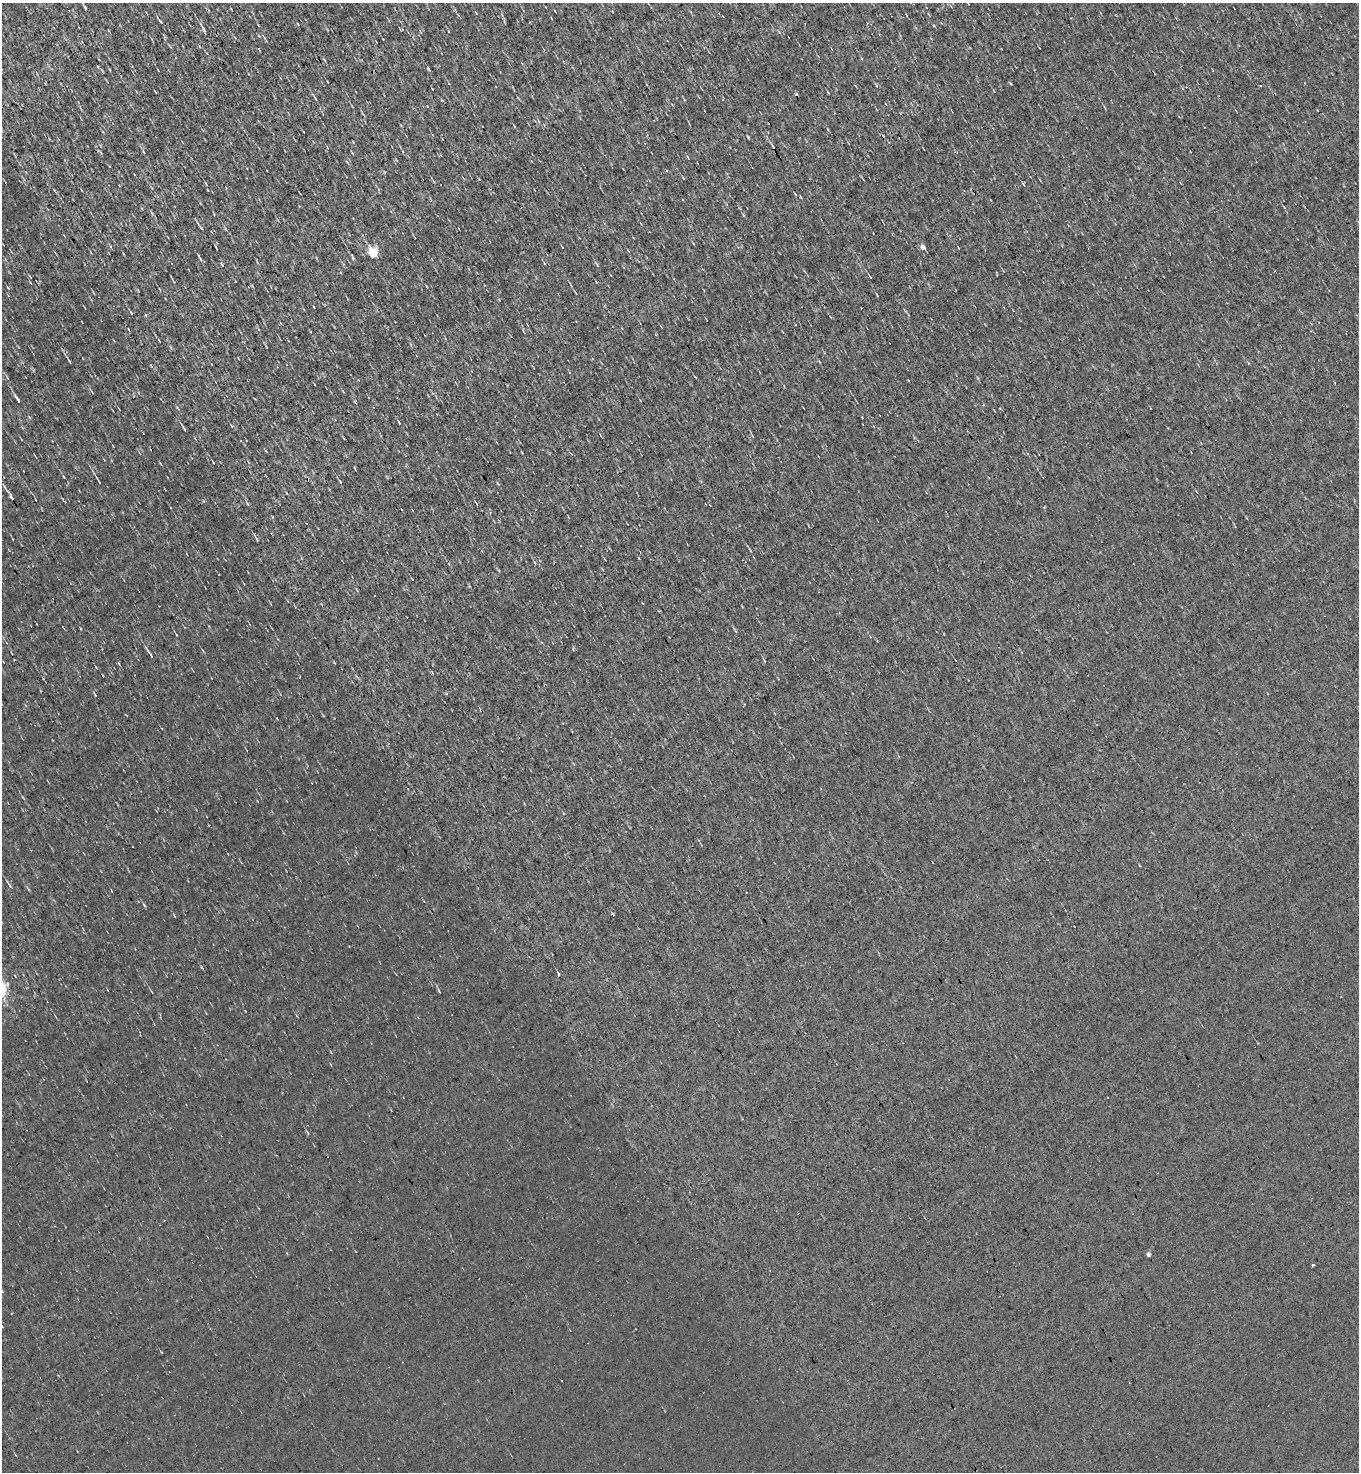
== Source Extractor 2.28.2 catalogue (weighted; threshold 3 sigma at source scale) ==
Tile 11 of 4 x 4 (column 3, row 3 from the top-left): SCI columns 3006-4362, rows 1471-2940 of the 5869 x 5879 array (HDU 1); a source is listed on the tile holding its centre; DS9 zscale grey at full resolution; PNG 1361 x 1474 px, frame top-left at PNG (2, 3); no overlay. Shown black and unused: <1% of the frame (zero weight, under 3 of 4 exposures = <1% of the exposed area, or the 3 px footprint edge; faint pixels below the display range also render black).
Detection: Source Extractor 2.28.2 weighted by HDU 2 'WHT'; one run over the whole footprint, this tile lists its part. Background -1.16e-04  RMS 0.043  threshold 0.194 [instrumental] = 3 sigma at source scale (4.5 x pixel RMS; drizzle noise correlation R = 1.50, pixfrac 1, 0.05/0.05 arcsec/px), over >= 5 px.
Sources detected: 78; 5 cosmic-ray / hot-pixel residue — not listed; the other 73 listed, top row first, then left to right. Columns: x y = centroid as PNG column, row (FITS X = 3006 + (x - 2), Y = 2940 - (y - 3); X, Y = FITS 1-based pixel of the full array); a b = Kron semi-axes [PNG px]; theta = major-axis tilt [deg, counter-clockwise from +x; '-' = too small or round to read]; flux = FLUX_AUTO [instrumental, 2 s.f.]
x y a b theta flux
85 8 5 3 - 6.3
555 11 4 2 - 2.9
160 21 7 3 -51 6.8
298 24 3 2 - 3
203 29 16 3 -58 17
259 36 5 3 - 3.6
429 69 7 3 -55 7
158 70 3 2 - 2.9
1212 70 3 2 - 2.8
1274 94 4 3 - 4.8
315 98 5 3 - 3.9
427 106 3 2 - 2.7
402 151 5 3 - 3.8
143 152 6 3 -78 5.5
109 166 4 2 - 3
206 184 4 3 - 3.8
379 190 5 3 - 4.5
64 236 5 2 - 2.9
414 237 7 2 -55 3.8
110 246 5 3 - 4.5
562 247 4 2 - 2.8
923 247 5 3 - 69
373 253 6 5 - 260
200 259 9 3 -54 8.4
353 259 3 3 - 28
597 265 7 3 -56 6.4
30 277 4 2 - 2.9
870 277 4 2 - 3.9
173 281 6 2 -55 5.8
8 288 4 3 - 3.3
877 295 4 2 - 3
314 307 3 2 - 3.3
131 313 5 3 - 5.5
159 341 6 2 -56 4.3
266 346 5 2 - 4.9
69 361 6 2 -61 6
91 390 8 2 -55 4.4
17 399 14 4 -54 16
983 405 4 3 - 4.6
184 428 6 2 -61 7.3
213 462 4 2 - 3.9
355 468 4 2 - 3.8
24 471 3 2 - 2.5
64 477 4 2 - 3.4
99 481 8 2 -56 9.5
4 486 11 2 -62 9.1
287 493 4 2 - 3.5
11 496 6 4 -50 8.5
36 500 3 2 - 4
476 503 5 2 - 3.6
248 504 4 3 - 4.3
257 539 5 3 - 5.7
750 550 9 3 -60 5.9
534 562 4 3 - 5.8
412 579 3 2 - 2.8
81 629 4 2 - 3.2
203 651 5 3 - 4.2
150 654 15 3 -57 13
764 660 7 3 -60 4.8
95 695 4 3 - 8.1
23 798 8 2 -50 4.9
563 813 3 3 - 4.7
9 885 8 3 -52 6.9
28 889 7 3 -45 4.9
144 905 6 3 -57 4.7
613 914 3 3 - 7.1
559 974 6 3 -71 4.6
152 992 6 2 -70 3.7
1149 1255 4 4 - 15
1313 1265 3 3 - 13
2 1291 5 3 - 3.7
562 1381 2 2 - 3.2
378 1458 2 2 - 2.5
Overlapping masked pixels (flux is a lower limit): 1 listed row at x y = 1274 94
Isophote crosses this tile's border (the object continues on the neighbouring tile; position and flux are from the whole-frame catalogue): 1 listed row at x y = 2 1291
Unlisted compact peaks at least as high as the median listed source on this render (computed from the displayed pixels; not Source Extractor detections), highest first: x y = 800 197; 399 423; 384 172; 432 89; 743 215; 469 586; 748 138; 272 517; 442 100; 438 990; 876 85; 98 66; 828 93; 683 178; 252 286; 146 315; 862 417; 978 378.